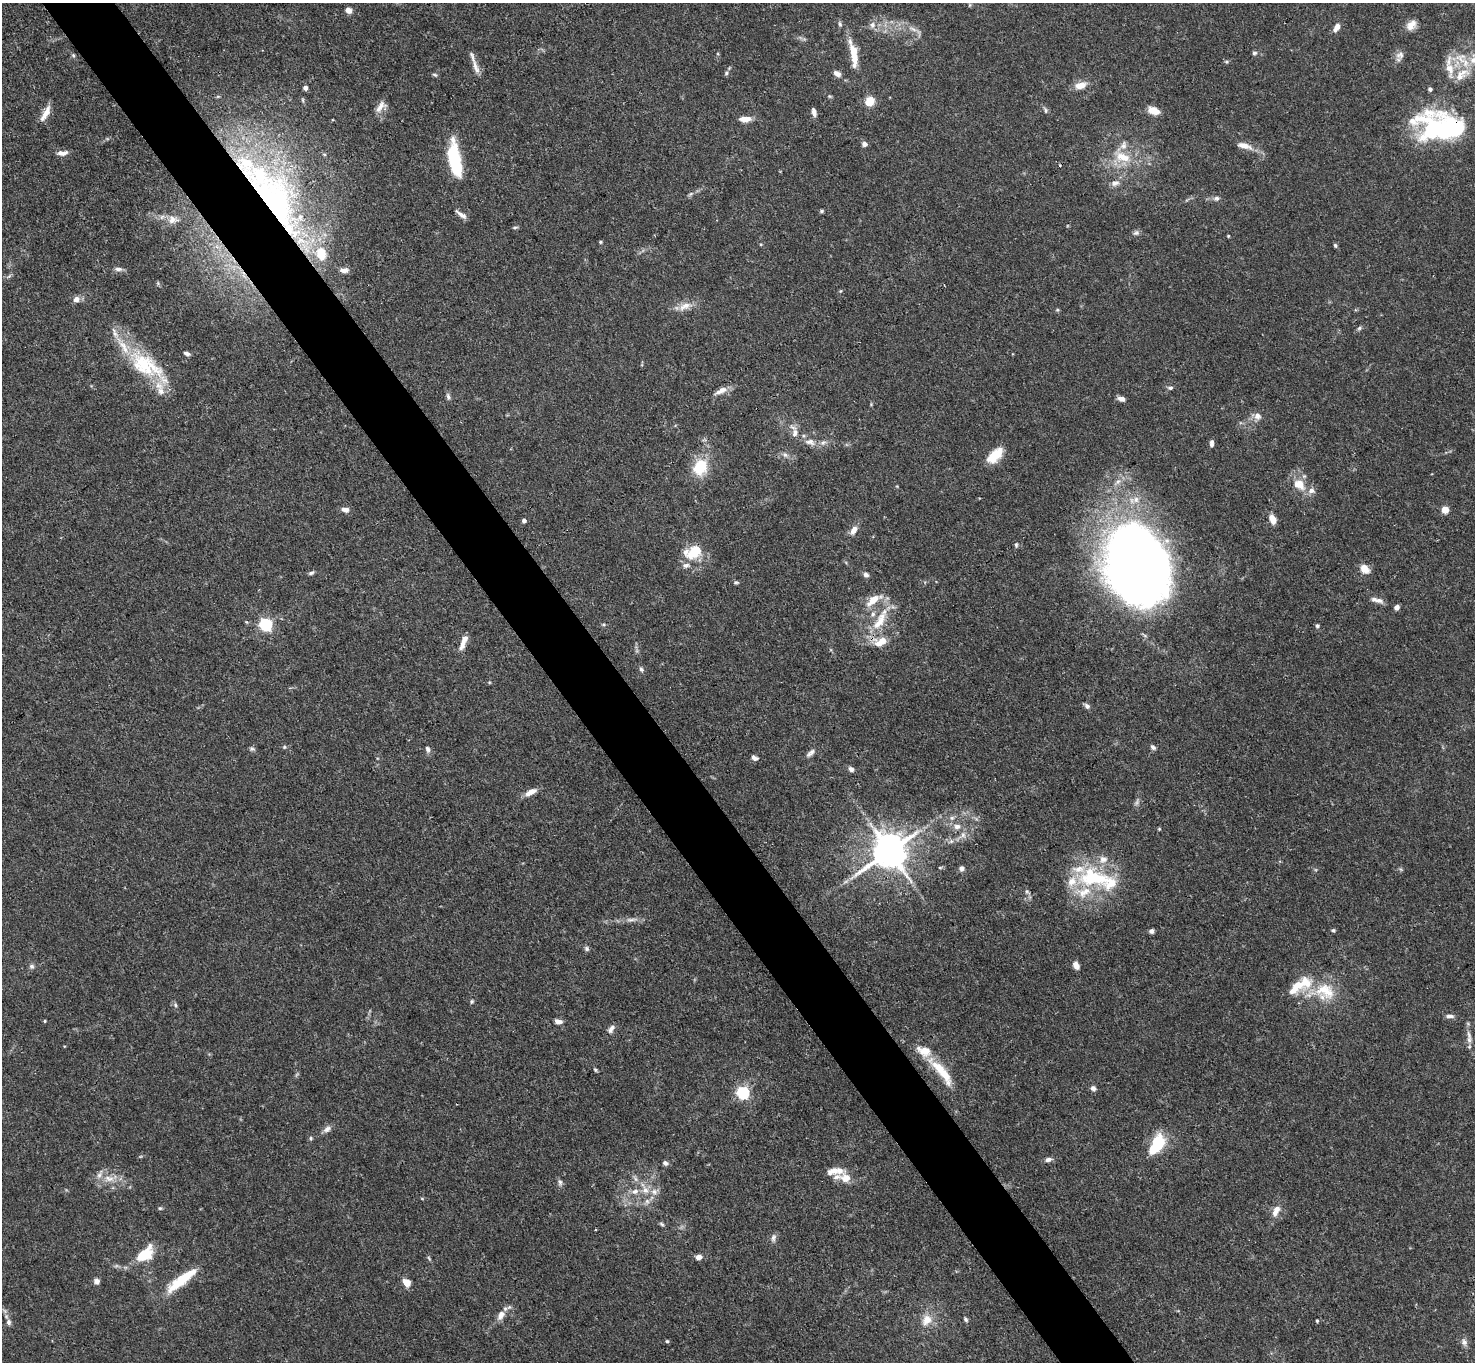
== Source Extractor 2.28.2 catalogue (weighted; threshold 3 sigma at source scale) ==
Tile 11 of 4 x 4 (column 3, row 3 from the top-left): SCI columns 2948-4420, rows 1515-2874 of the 5894 x 5887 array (HDU 1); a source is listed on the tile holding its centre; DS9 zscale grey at full resolution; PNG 1477 x 1364 px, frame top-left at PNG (2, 3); no overlay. Shown black and unused: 5% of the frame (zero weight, under 3 of 4 exposures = <1% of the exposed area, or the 3 px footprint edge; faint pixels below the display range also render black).
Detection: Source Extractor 2.28.2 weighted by HDU 2 'WHT'; one run over the whole footprint, this tile lists its part. Background 0.131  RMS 0.0044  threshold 0.0199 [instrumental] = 3 sigma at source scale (4.5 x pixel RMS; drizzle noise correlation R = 1.50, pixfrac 1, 0.05/0.05 arcsec/px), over >= 5 px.
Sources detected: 189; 2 too faint to see at this stretch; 4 inside a brighter object's white glare — not listed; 28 inside a brighter listed object's ellipse — not listed separately; the other 155 listed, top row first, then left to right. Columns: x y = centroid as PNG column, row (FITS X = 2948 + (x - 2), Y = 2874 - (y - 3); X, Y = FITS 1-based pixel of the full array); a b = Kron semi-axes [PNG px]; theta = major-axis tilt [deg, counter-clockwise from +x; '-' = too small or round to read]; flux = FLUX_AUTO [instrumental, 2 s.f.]
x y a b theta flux
349 10 7 5 -27 2.7
840 24 8 4 -68 0.92
872 25 9 7 -80 2.1
1411 25 14 10 44 4
1337 27 10 6 57 3.1
913 29 12 4 -30 1.9
1254 53 6 5 - 0.96
73 55 5 4 - 0.64
854 55 32 9 -82 9.6
1400 55 13 9 57 2.7
1460 58 20 16 -13 11
476 67 24 6 -69 3.7
726 73 6 5 - 0.78
837 74 9 6 -31 2.4
435 75 7 4 -19 0.8
1460 76 22 15 25 8.4
1080 85 15 8 14 4.8
305 88 4 4 - 2.1
1430 89 4 4 - 1.3
830 96 5 5 - 0.56
303 100 7 4 -82 0.66
869 101 8 7 - 9.2
380 107 18 9 49 3.7
1046 110 8 5 -81 0.96
1154 111 12 7 -17 5.7
814 112 10 5 -78 1.9
46 113 24 7 61 4.6
745 119 13 6 2 4.2
1440 128 49 32 -17 65
864 144 6 5 - 1.8
1244 146 22 8 -17 4.6
62 153 14 6 5 2.6
1122 157 25 13 -23 11
455 166 20 11 -87 21
1115 183 13 7 19 2.5
691 194 7 4 45 0.87
1216 198 8 6 5 1.4
275 202 119 46 -57 180
821 211 5 4 - 0.64
461 214 15 5 -33 2.2
173 220 15 11 0 3.8
515 227 7 3 8 0.69
1136 233 9 6 26 1.3
1228 236 4 3 - 0.44
600 242 5 4 - 0.56
1335 245 6 4 -61 0.76
118 269 11 5 -4 1.6
243 275 16 5 -62 3.6
9 276 7 4 37 0.8
158 283 6 4 73 0.56
840 291 4 4 - 0.46
76 299 9 8 - 2.4
685 306 22 9 22 4.9
1057 310 5 4 - 0.58
1359 328 7 5 41 0.96
187 353 8 4 -16 1.3
146 366 62 24 -35 33
1170 388 7 5 8 1.1
721 391 18 7 27 3.7
448 396 9 5 -63 1.2
1121 399 7 5 -18 2.4
871 404 4 4 - 0.44
1257 416 11 9 -62 2.7
795 433 12 8 79 3
810 442 16 9 -9 4
1211 444 9 5 89 1.5
785 455 8 7 - 1.6
995 455 21 10 44 9.8
700 467 16 13 66 16
1118 482 11 6 52 2.3
1299 485 21 14 -38 7.8
345 510 8 6 -10 2.6
1445 510 5 5 - 11
1273 519 8 5 -68 6.1
524 521 4 4 - 1.5
854 530 11 7 60 3.3
1016 545 6 5 - 0.76
694 551 18 12 27 16
1137 561 71 42 -90 560
686 565 10 7 10 1.9
1365 569 13 9 -46 4.2
311 573 8 4 28 0.98
866 575 7 6 - 1.4
736 582 7 4 -4 0.77
874 600 24 10 32 7.2
1379 600 12 8 -24 2.2
1397 607 5 4 - 2.2
880 621 34 13 59 14
265 624 6 5 - 76
1317 626 5 5 - 0.88
462 644 16 7 74 3.5
641 669 7 5 -67 0.98
1087 706 7 6 - 1.5
284 747 5 5 - 0.61
1153 747 8 5 -40 1.1
252 749 8 4 7 0.87
428 749 9 6 -69 1.4
810 753 13 6 42 1.8
754 758 8 5 -27 1.5
851 769 7 6 - 1.5
531 792 17 7 26 3.6
952 818 7 6 - 1.3
957 826 10 8 -6 3
963 835 8 7 - 2
951 841 7 6 - 1.3
889 851 11 10 - 1200
961 868 6 6 - 1.5
1093 878 49 21 2 34
631 920 17 5 3 2.7
1333 930 6 4 -22 0.73
1151 931 5 5 - 1.5
587 949 7 6 - 1
1076 965 8 6 -62 2.9
32 966 7 6 - 1.2
1293 990 14 11 20 4.3
1325 991 31 20 -31 17
472 1001 6 4 89 0.68
175 1005 6 5 - 0.77
1450 1016 10 5 -4 1.6
45 1021 4 3 - 0.47
558 1021 9 5 -14 2.3
611 1029 12 7 58 2
1469 1040 12 6 -85 2.4
595 1070 5 4 - 0.69
941 1072 45 10 -50 15
1093 1088 6 6 - 1.8
743 1093 5 5 - 77
327 1129 12 7 35 2.1
311 1138 5 4 - 0.63
1158 1146 22 14 63 20
1049 1159 9 5 12 1.8
665 1163 7 5 -17 1.3
109 1178 16 9 -11 5.1
845 1178 14 12 -29 5.3
560 1182 10 6 -83 1.3
645 1190 12 9 -58 4.2
635 1191 10 8 30 3.1
647 1201 8 6 -88 1.7
160 1208 5 5 - 0.67
1276 1211 16 8 66 4.4
662 1224 7 4 -28 0.82
773 1238 12 6 77 1.6
145 1254 15 9 39 18
699 1257 7 5 19 2.5
429 1258 7 3 -54 0.64
181 1280 42 10 37 16
97 1281 5 5 - 2.8
406 1283 8 6 -50 5.6
501 1315 14 8 64 3.6
965 1319 7 5 -58 0.88
927 1320 17 13 54 6.2
1317 1321 4 3 - 0.57
9 1322 8 6 -78 1.5
667 1341 4 4 - 0.58
1464 1342 10 7 -68 1.8
Overlapping masked pixels (flux is a lower limit): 3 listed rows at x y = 1440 128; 275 202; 243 275